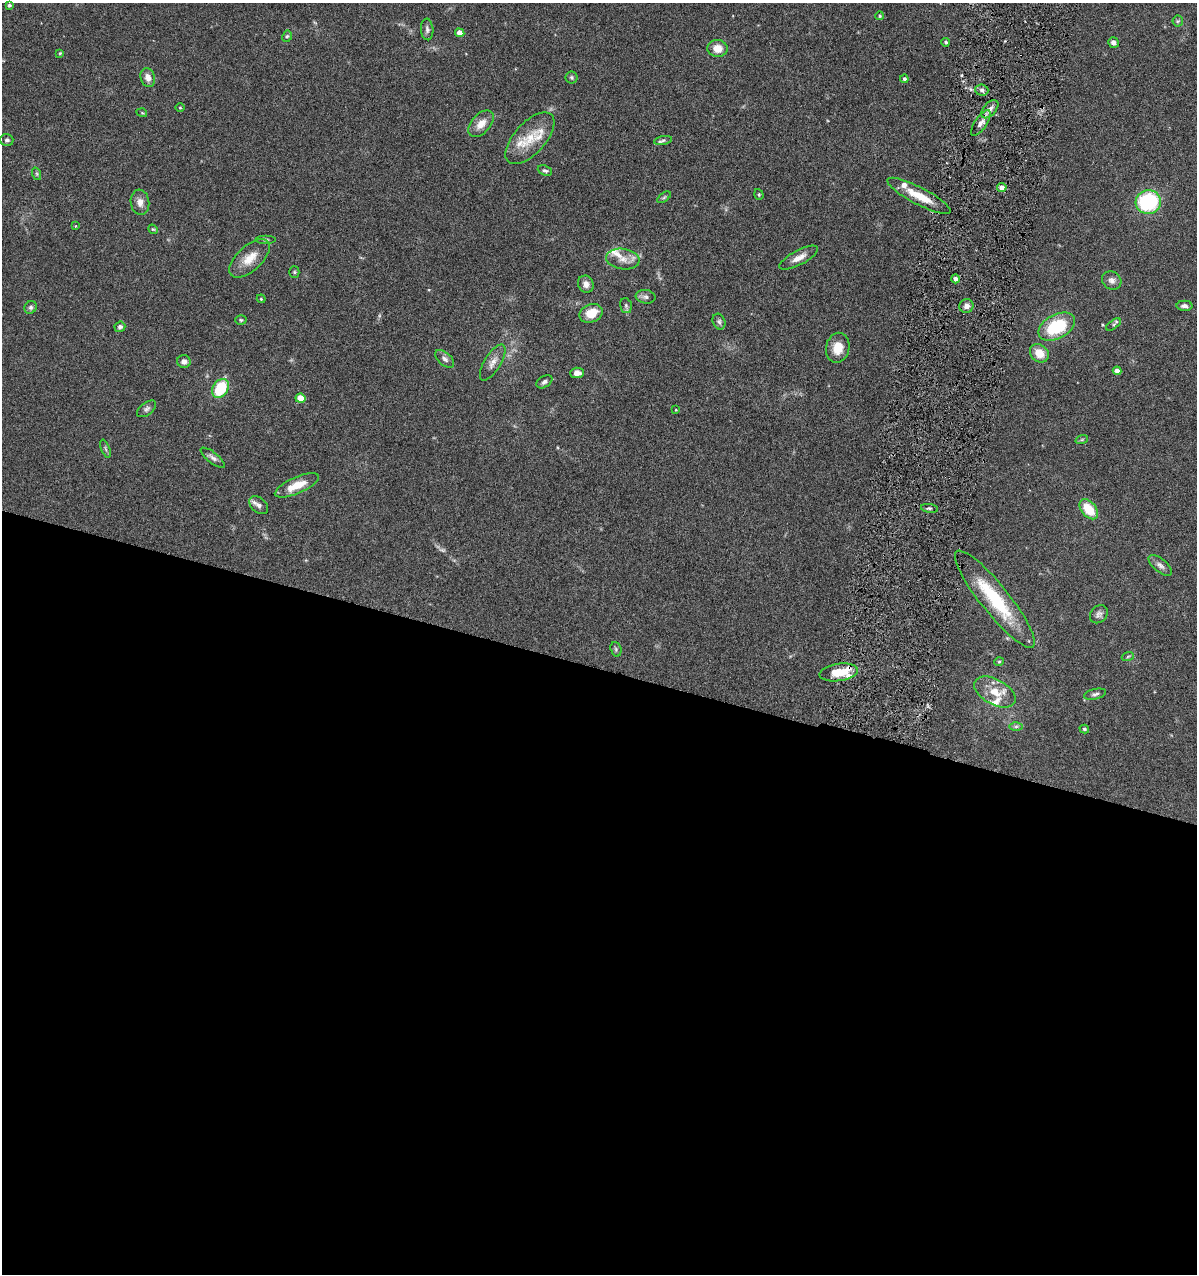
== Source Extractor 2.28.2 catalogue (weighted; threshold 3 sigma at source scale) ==
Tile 14 of 4 x 4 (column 2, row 4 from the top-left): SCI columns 1319-2513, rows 1-1272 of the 5147 x 5088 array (HDU 1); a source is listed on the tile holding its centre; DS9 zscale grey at full resolution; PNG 1199 x 1276 px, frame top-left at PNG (2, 3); each listed source drawn as its Kron ellipse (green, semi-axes under 4 px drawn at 4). Shown black and unused: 48% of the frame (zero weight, under 4 of 8 exposures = <1% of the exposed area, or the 3 px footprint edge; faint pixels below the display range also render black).
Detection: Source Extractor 2.28.2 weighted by HDU 2 'WHT'; one run over the whole footprint, this tile lists its part. Background 0.0995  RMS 0.0049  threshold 0.0201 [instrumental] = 3 sigma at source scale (4.09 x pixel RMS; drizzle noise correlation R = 1.36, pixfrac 0.8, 0.05/0.05 arcsec/px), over >= 5 px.
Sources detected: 91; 1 too faint to see at this stretch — neither listed nor drawn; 8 inside a brighter listed object's ellipse — not listed separately; the other 82 listed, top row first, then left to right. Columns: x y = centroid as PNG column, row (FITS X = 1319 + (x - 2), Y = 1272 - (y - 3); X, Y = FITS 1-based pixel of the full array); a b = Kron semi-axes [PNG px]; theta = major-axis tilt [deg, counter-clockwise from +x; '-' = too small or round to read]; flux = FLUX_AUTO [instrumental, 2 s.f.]
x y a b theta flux
9 5 4 4 - 0.79
880 16 4 4 - 0.52
1178 21 5 5 - 0.64
427 29 11 6 -85 1.4
460 33 5 4 - 4
287 36 6 5 - 0.71
946 42 4 4 - 0.76
1113 43 5 5 - 1.8
718 48 10 8 -6 4.5
60 53 3 2 - 0.38
148 77 9 7 -74 3.1
572 77 6 6 - 0.82
904 79 4 4 - 1.2
982 90 6 5 - 1.4
180 108 5 3 - 0.42
990 109 11 6 49 2.4
142 113 5 3 - 0.42
981 123 15 6 56 2.6
481 124 16 9 48 4.7
530 138 32 15 48 13
7 140 6 6 - 1.2
663 140 9 4 11 1
545 171 7 5 -22 0.93
37 174 6 4 -72 0.69
1002 187 5 4 - 2.9
759 194 5 4 - 0.58
919 196 35 8 -28 10
664 197 8 4 37 0.75
140 202 13 9 -82 3.1
1148 202 13 12 - 41
75 226 4 2 - 0.26
153 229 5 4 - 0.51
265 239 10 3 0 0.79
250 258 25 12 42 7.3
799 258 21 7 28 3.9
623 259 17 10 -7 4.5
294 272 5 5 - 0.6
955 279 4 4 - 1.8
1112 280 10 8 -37 2
586 284 9 7 -62 2.4
646 297 10 7 -7 1.5
261 299 4 3 - 0.42
626 306 8 5 -75 0.98
966 306 7 7 - 1.9
1184 306 8 5 -1 1.5
31 307 6 6 - 1.1
591 313 12 9 24 8.5
241 320 5 5 - 0.7
719 322 8 6 -69 1.1
1114 325 8 4 36 0.74
120 327 5 5 - 1.3
1057 327 20 12 28 24
838 348 15 11 79 7.2
1039 353 10 8 -41 6.7
445 359 11 6 -41 1.9
184 362 7 6 - 1.6
493 362 20 8 58 3.5
1117 371 4 4 - 2.3
577 373 7 5 3 2.9
544 382 9 5 31 1.4
220 388 10 7 56 18
300 398 5 4 - 6.9
147 409 11 6 37 1.3
676 410 3 2 - 0.31
1082 439 6 4 19 0.6
105 449 9 3 -69 0.74
213 458 15 5 -38 1.7
297 485 24 8 24 7.7
259 505 11 7 -40 1.9
929 508 8 3 -8 0.79
1089 509 11 7 -50 12
1160 565 14 6 -39 2.1
995 599 61 14 -51 31
1099 614 10 8 45 1.7
616 649 7 5 -71 0.82
1128 656 6 4 20 0.66
999 662 5 4 - 0.56
839 672 19 8 8 9.3
995 692 22 12 -29 8.1
1095 694 11 5 12 1.2
1016 726 6 4 1 0.82
1084 729 5 4 - 0.68